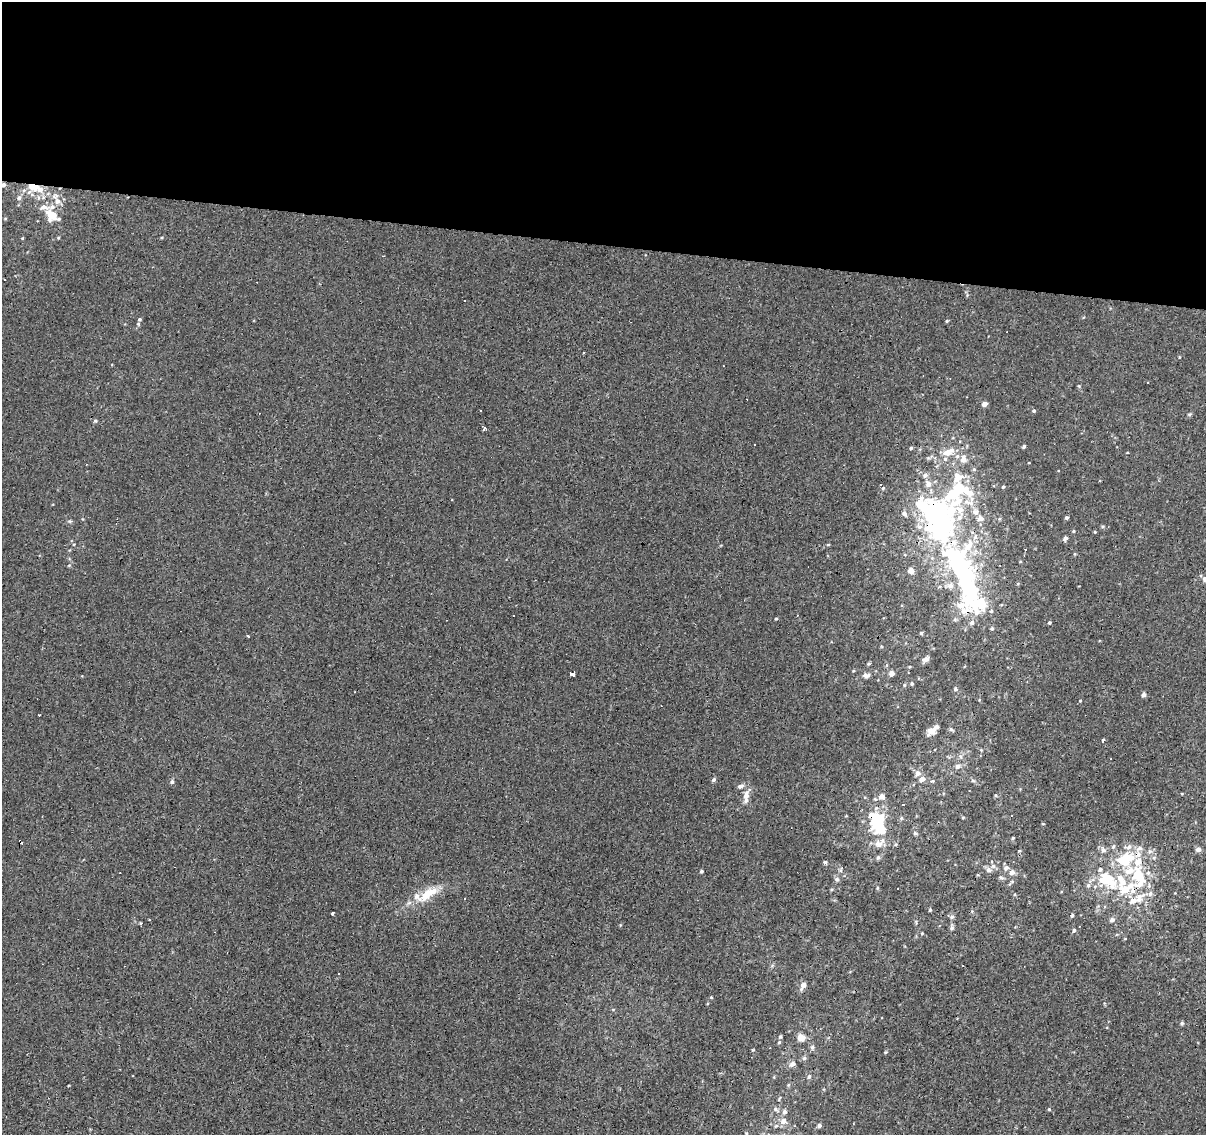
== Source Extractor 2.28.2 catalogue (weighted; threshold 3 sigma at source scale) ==
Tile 3 of 4 x 4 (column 3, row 1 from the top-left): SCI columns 2411-3614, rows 3622-4754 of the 4824 x 5035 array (HDU 1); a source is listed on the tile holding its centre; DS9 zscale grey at full resolution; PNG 1208 x 1137 px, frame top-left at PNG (2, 2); no overlay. Shown black and unused: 22% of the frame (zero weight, under 3 of 4 exposures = <1% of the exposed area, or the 3 px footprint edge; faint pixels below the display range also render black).
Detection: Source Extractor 2.28.2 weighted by HDU 2 'WHT'; one run over the whole footprint, this tile lists its part. Background -0.00146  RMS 0.0033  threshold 0.0146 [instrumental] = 3 sigma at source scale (4.5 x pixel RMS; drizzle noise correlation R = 1.50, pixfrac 1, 0.0396/0.0396 arcsec/px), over >= 5 px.
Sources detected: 197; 7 inside a brighter object's white glare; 21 cosmic-ray / hot-pixel residue — not listed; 23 inside a brighter listed object's ellipse — not listed separately; the other 146 listed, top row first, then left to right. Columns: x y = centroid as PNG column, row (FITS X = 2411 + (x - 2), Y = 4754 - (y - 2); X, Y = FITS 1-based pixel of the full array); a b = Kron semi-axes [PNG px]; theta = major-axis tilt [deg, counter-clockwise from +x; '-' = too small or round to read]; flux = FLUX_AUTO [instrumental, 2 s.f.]
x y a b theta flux
3 185 5 5 - 1.1
33 186 7 6 - 9.8
24 190 6 4 43 0.7
40 190 11 10 - 6.4
19 198 7 6 - 1
57 201 9 8 - 2.5
52 216 15 10 -41 6.6
22 238 4 3 - 0.29
139 319 4 4 - 0.46
947 321 4 3 - 0.42
138 324 5 4 - 0.41
584 353 3 3 - 0.58
1179 357 4 3 - 0.25
1147 382 3 2 - 0.34
984 404 5 4 - 1.5
1034 411 4 3 - 0.51
1189 414 6 4 19 0.44
95 421 6 5 - 0.5
484 428 4 3 - 3.8
755 445 3 3 - 0.47
1024 446 4 3 - 0.63
911 448 4 3 - 0.47
947 453 9 7 9 3.2
957 456 6 5 - 0.86
963 459 8 6 86 2.5
1029 463 3 2 - 0.2
925 475 7 6 - 1.1
928 484 9 8 - 1.8
1003 487 4 4 - 0.43
883 488 5 3 - 0.36
958 493 101 47 45 65
921 498 5 4 - 3
960 509 11 8 86 3
975 512 8 8 - 1.7
904 514 7 6 - 0.96
980 518 7 6 - 1.9
1066 518 4 3 - 0.64
70 521 5 4 - 0.43
938 527 29 22 -38 49
1103 527 6 4 6 0.46
1073 531 4 4 - 0.35
1095 532 4 3 - 0.28
1065 538 5 5 - 1
74 544 4 3 - 0.23
828 545 5 3 - 0.31
1075 554 5 3 - 0.3
958 566 35 23 -75 41
911 570 6 5 - 2.2
1204 579 7 6 - 0.79
901 605 3 3 - 0.76
991 611 6 5 - 0.55
776 619 4 3 - 0.33
972 622 7 6 - 0.95
1049 623 4 4 - 0.42
992 628 5 4 - 0.51
921 633 4 4 - 0.54
248 636 3 3 - 0.63
926 659 7 5 27 1.6
869 664 5 4 - 0.43
892 673 6 5 - 1.6
573 674 4 3 - 9
866 675 8 6 -7 1.1
912 684 5 4 - 0.48
904 685 4 4 - 0.42
955 689 6 5 - 0.61
1143 695 5 4 - 1.2
1080 701 4 3 - 0.25
951 729 6 5 - 0.53
932 731 9 6 40 3.3
1103 740 3 3 - 1.9
961 756 7 6 - 0.93
957 766 7 6 - 1.4
917 773 8 7 - 1.4
922 779 8 6 32 1.8
714 780 5 4 - 0.81
973 780 6 5 - 0.58
932 781 5 5 - 0.41
172 782 6 5 - 0.6
740 786 7 5 23 1.3
746 795 11 7 77 2.4
996 796 5 3 - 0.35
904 805 3 3 - 45
1011 815 3 3 - 0.59
876 817 33 12 75 10
963 817 4 4 - 0.37
901 818 6 5 - 0.52
1043 824 4 2 - 0.24
915 833 6 5 - 0.62
1013 838 4 4 - 0.33
20 842 5 3 - 16
879 844 11 10 - 2.7
1113 846 6 5 - 0.55
1139 848 11 7 27 1.6
1198 849 5 5 - 1.4
1103 850 9 7 -72 1.3
1019 851 5 3 - 0.26
1150 851 7 4 18 0.69
878 858 6 5 - 0.72
1125 859 19 12 24 12
825 862 6 4 20 0.46
1006 868 6 5 - 1.2
1100 869 6 5 - 0.65
841 870 6 4 72 0.53
989 870 8 7 - 1.3
701 871 5 4 - 0.47
1012 872 6 6 - 1.5
1138 874 24 16 -89 13
1001 878 8 4 -9 0.57
837 879 7 6 - 0.81
1107 879 13 11 7 10
1121 881 29 13 -81 9.3
1088 885 5 5 - 0.62
1095 886 5 3 - 0.51
428 894 36 12 34 8.2
1015 894 4 3 - 0.29
1150 894 8 6 73 1.1
1139 898 14 8 -85 3.3
465 899 3 2 - 0.36
930 910 5 4 - 0.39
332 913 3 3 - 1
1072 915 4 3 - 0.56
952 917 7 5 22 0.66
1112 920 5 5 - 1.2
952 928 7 6 - 0.67
1074 930 5 4 - 0.56
922 933 4 4 - 0.29
339 973 3 3 - 0.55
803 985 8 5 62 2.2
711 997 4 4 - 0.3
1182 1023 5 5 - 0.56
780 1037 5 4 - 0.43
801 1037 6 5 - 4.8
779 1042 5 4 - 0.4
812 1047 6 5 - 0.81
752 1050 3 2 - 0.48
804 1058 6 5 - 0.68
793 1064 7 6 - 1.5
809 1076 7 5 63 0.61
774 1077 4 4 - 0.3
779 1098 8 2 69 0.32
776 1109 9 5 -33 0.99
1049 1109 4 4 - 0.39
785 1112 6 5 - 1
783 1121 8 7 - 2.1
776 1126 6 5 - 0.6
819 1126 5 4 - 1
Overlapping masked pixels (flux is a lower limit): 6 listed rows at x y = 33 186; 958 493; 938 527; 958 566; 876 817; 20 842
Isophote crosses this tile's border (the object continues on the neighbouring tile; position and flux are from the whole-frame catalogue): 2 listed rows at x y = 3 185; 1204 579
Unlisted compact peaks at least as high as the median listed source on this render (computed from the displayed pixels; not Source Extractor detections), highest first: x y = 885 1052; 1079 386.